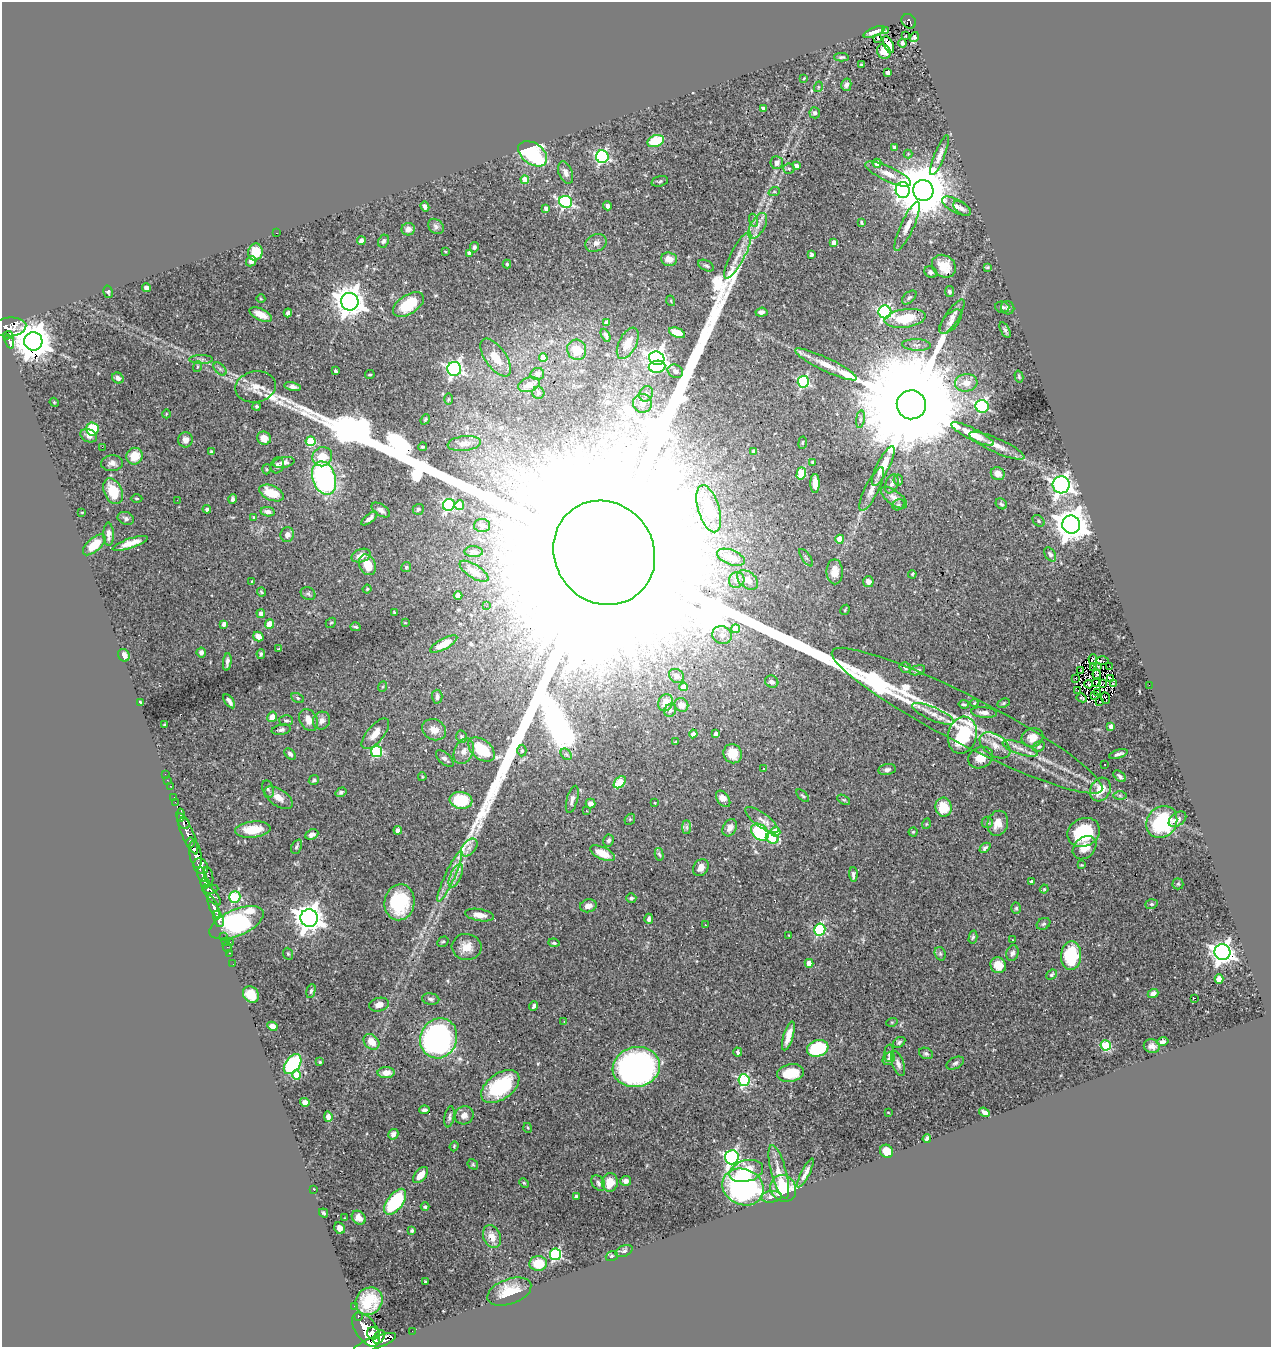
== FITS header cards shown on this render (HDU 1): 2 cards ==
NAXIS1  =                 1269
NAXIS2  =                 1345

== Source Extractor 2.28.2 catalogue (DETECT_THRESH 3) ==
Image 1269 x 1345 px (HDU 1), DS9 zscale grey, 1 PNG px = 1 image px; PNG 1273 x 1349 px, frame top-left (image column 1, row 1345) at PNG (2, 2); each listed source drawn as its Kron ellipse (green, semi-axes under 4 px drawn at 4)
Background 0.533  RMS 0.023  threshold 0.0688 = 3 sigma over >= 5 px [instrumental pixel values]
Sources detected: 470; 1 with non-positive FLUX_AUTO (blend fragments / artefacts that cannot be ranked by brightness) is neither listed nor drawn; the other 469 listed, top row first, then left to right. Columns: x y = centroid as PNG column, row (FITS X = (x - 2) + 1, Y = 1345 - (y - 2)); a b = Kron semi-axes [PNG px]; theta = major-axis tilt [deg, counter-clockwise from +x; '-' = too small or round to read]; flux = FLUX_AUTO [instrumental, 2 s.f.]
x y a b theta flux
909 21 8 6 -45 73
886 31 3 2 - 1.2
874 32 11 4 22 7.6
906 36 3 2 - 3.7
914 37 5 4 - 2.8
878 38 3 2 - 1.4
902 43 4 4 - 3.7
888 44 9 4 -66 11
884 51 7 6 - 13
841 57 7 4 1 2.5
861 65 3 2 - 1.4
888 73 4 3 - 4.9
804 78 4 3 - 1.1
846 85 6 5 - 5
818 87 5 3 - 1.3
763 108 4 3 - 2.4
815 113 5 5 - 5.3
656 141 8 5 21 58
894 147 4 3 - 2.6
533 154 16 10 -35 180
908 154 4 4 - 1.6
940 155 21 5 69 10
602 157 6 6 - 320
777 163 6 6 - 8.6
877 163 4 4 - 14
796 166 4 3 - 6.6
789 169 5 5 - 2.5
566 173 12 6 -69 7.5
888 174 25 7 -25 17
525 180 4 4 - 31
660 181 8 5 17 2.8
903 190 8 7 - 360
923 190 10 10 - 10000
774 192 6 3 18 1.8
566 202 6 6 - 250
607 206 4 4 - 5.1
956 206 16 6 -28 9.8
425 207 5 3 - 5.3
546 208 4 4 - 5.9
962 209 10 5 -38 5.4
753 220 6 4 -72 3.3
861 223 3 3 - 1.8
436 226 8 6 -44 4.7
758 226 14 7 60 13
907 226 27 6 65 14
408 229 6 6 - 9.4
277 233 3 2 - 19
361 241 4 4 - 7.7
383 241 7 5 63 3.1
596 243 11 8 25 8.8
834 243 4 4 - 13
474 247 5 4 - 3.5
445 251 3 2 - 1.5
255 252 8 7 - 29
469 253 4 4 - 6
738 255 26 7 62 18
812 255 4 3 - 3.4
669 259 8 6 -5 13
251 261 5 4 - 8.1
507 264 4 4 - 1.8
706 266 8 5 -26 3.4
944 266 13 10 -38 26
987 267 3 2 - 1.5
931 272 7 5 -34 3.9
146 288 4 4 - 7.7
108 292 6 4 -76 2.9
949 292 5 4 - 3.6
909 297 8 5 44 3.1
261 299 4 3 - 1.2
671 301 5 3 - 1.3
350 302 9 8 - 2300
408 304 17 9 32 65
1002 307 7 5 -14 3.9
1008 308 7 6 - 3.6
761 312 6 4 5 6.1
885 312 6 6 - 290
288 313 4 4 - 3.8
261 315 12 5 -25 18
952 317 20 6 56 10
905 318 20 9 8 50
950 322 15 7 47 9.5
607 323 4 4 - 9.1
10 327 17 9 6 720
1005 330 9 4 -62 3.4
677 333 8 5 -23 24
8 335 5 3 - 150
606 335 7 3 -63 3
9 341 7 4 -69 150
33 341 9 9 - 4400
628 343 17 8 63 21
916 345 14 6 -3 7.6
577 350 10 9 - 21
496 357 22 10 -55 29
543 357 4 4 - 20
657 358 8 7 - 750
201 359 12 4 0 4.6
826 364 34 6 -26 23
197 367 5 3 - 1.5
657 367 8 6 9 79
220 369 8 4 -45 3.7
454 369 7 7 - 470
336 371 4 3 - 2.1
675 371 8 6 -24 6.3
537 374 7 6 - 5.6
370 375 5 2 - 1.7
1019 377 6 4 -75 2.3
118 378 6 5 - 5.9
803 382 6 5 - 200
966 383 11 8 7 19
529 385 11 7 17 13
293 386 8 4 -10 6.2
256 387 20 15 10 25
538 393 6 6 - 3.2
646 394 8 7 - 6
448 399 5 3 - 1.4
54 402 5 3 - 1.4
642 403 9 9 - 13
911 405 14 14 - 90000
982 406 6 6 - 240
256 407 4 4 - 2.9
166 414 4 3 - 1.1
425 419 5 4 - 1.9
860 419 9 4 82 4.3
92 429 6 6 - 54
972 434 23 6 -26 28
89 436 9 6 -24 7.3
264 438 7 6 - 16
185 440 7 7 - 9.2
310 441 5 5 - 78
803 443 6 3 81 1.5
464 444 16 7 6 10
997 446 30 7 -24 20
102 447 2 2 - 30
422 447 4 3 - 1.9
753 451 4 4 - 1.9
211 452 4 3 - 2.9
134 456 8 8 - 28
322 457 10 9 - 29
284 462 10 5 10 7.7
813 462 4 4 - 3.8
112 463 11 7 3 8.1
277 465 8 6 73 5.6
883 466 22 6 63 25
266 469 5 3 - 1.7
801 473 6 4 75 70
998 474 7 6 - 13
324 478 17 11 -73 280
898 480 5 5 - 2.5
815 483 9 4 90 15
892 484 10 6 68 5.5
1061 485 8 8 - 720
872 489 24 7 64 14
113 491 13 9 -65 43
271 493 13 7 -24 39
894 497 15 7 -37 9.5
137 498 6 3 -1 1.7
233 499 5 4 - 3.7
177 500 2 2 - 1.1
1001 504 6 5 - 2.7
449 505 6 6 - 230
459 505 5 4 - 21
898 505 6 5 - 2.5
207 509 4 3 - 2.8
418 509 5 5 - 3.2
709 509 24 10 -73 65
381 510 10 6 -33 7.4
82 512 3 2 - 1.2
268 512 7 4 -10 7.2
254 517 4 4 - 1.4
126 518 8 6 -24 5.1
369 518 10 4 38 5.5
1038 521 7 5 -44 2.9
1071 525 9 9 - 3100
482 526 8 6 -1 4.5
109 534 11 5 -89 7.7
287 535 7 7 - 8
840 539 4 4 - 30
130 543 18 5 19 17
94 545 14 6 41 32
474 552 9 5 0 5.2
604 553 54 49 -54 770000
1050 554 7 5 -56 4.2
361 556 10 6 19 13
731 557 15 7 -21 27
806 558 10 2 -55 2.1
367 565 11 8 -62 29
406 567 5 5 - 2.4
474 571 16 6 -33 9.3
835 572 12 8 -89 20
912 574 4 3 - 1.6
737 580 8 7 - 7.5
747 580 12 8 -39 11
252 581 3 3 - 1
868 582 5 5 - 7
367 589 4 4 - 2
261 592 5 3 - 1.9
308 594 8 6 -27 3.5
458 595 4 3 - 3.2
486 606 2 2 - 3
845 610 5 4 - 2.1
394 613 3 3 - 2.2
261 614 4 4 - 7.8
331 623 5 4 - 2.1
405 623 4 2 - 1
224 624 4 4 - 7.8
269 624 5 4 - 33
355 627 5 3 - 2.4
735 629 4 4 - 40
722 635 10 9 - 9.5
258 636 5 4 - 12
444 644 15 5 29 21
278 649 3 2 - 1.1
201 652 5 5 - 6.1
261 654 5 3 - 2.8
124 655 6 5 - 12
1093 659 5 2 - 2.7
1102 661 6 2 -1 0.88
227 662 9 3 82 4.6
1109 666 3 2 - 2.8
1093 667 4 2 - 1.3
1098 667 3 2 - 1.4
905 668 6 5 - 3.4
917 670 8 4 18 3.7
1081 671 3 2 - 0.95
1097 674 5 4 - 2.9
676 676 8 6 -38 5.6
1075 678 2 2 - 1.5
1111 678 4 3 - 2.1
772 682 7 6 - 6.6
1096 683 4 2 - 0.66
1113 683 3 2 - 1
1089 684 4 3 - 1.4
1102 684 3 2 - 0.92
1149 685 2 2 - 10
382 687 5 3 - 1.5
684 687 4 4 - 17
1078 691 2 2 - 2.1
1098 692 3 2 - 2.1
1094 695 4 3 - 0.87
437 697 7 5 -88 5.2
298 698 6 4 -29 2.5
1082 698 5 2 - 2.1
1106 698 6 2 -66 0.0037
229 701 8 3 -55 5.4
141 702 4 3 - 4.1
1100 702 2 2 - 1.5
666 703 9 7 69 14
974 703 4 3 - 1.4
1004 703 6 4 27 2
964 704 5 3 - 2.2
681 705 7 6 - 9.3
670 710 7 6 - 3.2
984 712 13 5 -5 7.9
933 714 22 6 -23 14
272 717 5 4 - 17
286 720 7 5 -2 3.1
309 720 11 8 -62 15
322 721 9 8 - 8.6
967 721 152 24 -27 150
164 725 3 2 - 1.3
1111 726 4 4 - 5
281 730 9 5 10 4.1
434 730 12 10 -25 14
375 734 19 8 50 19
693 734 4 4 - 5
716 734 4 3 - 3
962 735 19 14 75 110
461 737 6 5 - 2.6
1032 738 11 9 16 17
675 742 2 2 - 0.86
995 745 17 10 -35 16
1039 746 6 4 31 3.3
1020 748 18 6 -19 12
482 749 15 9 -39 62
522 750 6 4 87 2.5
377 751 5 5 - 130
464 751 13 9 63 12
290 754 6 4 -48 4
566 754 6 4 -44 3
733 754 10 9 - 25
1118 754 9 3 17 4.8
981 758 13 10 25 20
445 759 11 5 -43 5.5
1105 765 3 2 - 5.6
764 769 2 2 - 1.2
887 769 9 5 9 5.2
165 774 2 2 - 5
1120 776 7 4 -42 4
422 777 4 3 - 1.8
167 780 2 2 - 2.4
314 780 5 4 - 2.7
620 782 7 5 47 58
170 786 3 2 - 2.7
268 789 9 5 -71 4
1100 790 12 10 63 29
341 792 6 4 32 3
803 796 8 3 -44 2.2
1120 796 6 4 -1 2.7
174 797 2 2 - 5.4
279 798 16 8 -34 15
572 799 14 5 75 6.8
723 799 9 5 -53 12
461 800 11 8 -7 80
844 800 7 4 -30 2.2
175 802 2 2 - 4.8
655 803 3 2 - 1.3
591 804 5 5 - 10
943 807 9 8 - 42
587 811 3 3 - 2
181 815 6 3 88 100
630 819 6 4 48 2.1
1177 819 10 6 38 6.7
762 820 20 7 -36 12
987 822 5 5 - 3.6
1162 822 17 14 52 110
184 823 6 5 - 180
998 823 13 10 74 16
926 824 5 3 - 1.3
687 827 7 4 -90 3.3
730 828 9 6 61 9.5
253 830 18 8 5 32
398 830 4 4 - 9
760 832 10 7 -41 170
776 832 5 4 - 45
913 832 4 4 - 2
1084 832 17 14 29 85
188 834 22 6 -67 630
312 835 7 5 24 6.2
772 838 6 5 - 54
609 840 6 5 - 4.5
190 842 5 3 - 250
296 847 7 5 65 3.4
469 848 10 6 50 7.6
985 848 6 4 42 3.5
1085 848 13 10 43 19
602 853 13 6 -25 29
195 854 14 6 -80 1300
659 854 6 4 -76 2.6
1081 865 4 3 - 1.3
201 866 8 7 - 630
701 868 9 7 56 10
202 875 7 3 -74 220
853 875 7 4 -88 4.9
208 876 9 4 -74 140
450 876 28 5 65 16
456 876 13 5 67 8.6
1032 882 4 4 - 5.7
205 883 5 4 - 240
1178 884 5 5 - 2.2
210 889 8 3 7 250
1044 889 4 4 - 1.4
212 895 13 5 -51 270
235 897 6 5 - 140
631 898 5 4 - 3.2
399 902 18 15 79 96
1151 904 6 5 - 2.6
588 906 8 6 15 10
214 907 12 4 -67 730
1016 908 5 5 - 2.1
480 915 14 6 -9 12
309 918 9 9 - 1800
218 919 8 5 -73 770
649 919 5 4 - 4.2
236 923 29 13 23 370
1043 924 7 5 31 3.6
705 925 3 3 - 1.8
820 930 6 5 - 180
789 935 2 2 - 0.9
224 937 2 2 - 9.4
973 937 6 4 77 2.6
1012 940 3 2 - 1.3
225 941 3 2 - 12
230 942 2 2 - 33
443 942 6 4 31 2.3
554 943 5 3 - 2.3
227 947 5 2 - 13
467 947 15 13 -4 19
1222 952 8 8 - 1100
229 953 4 3 - 12
1012 953 8 6 75 5.8
288 954 6 5 - 2.1
940 954 7 5 -70 3.4
1071 956 14 10 85 91
809 963 4 4 - 17
233 964 2 2 - 5.3
998 965 8 7 - 20
1051 975 5 4 - 2.7
1219 979 4 4 - 23
311 991 7 4 75 2.7
1153 993 5 4 - 7.2
251 994 9 7 -50 27
1195 998 3 2 - 22
431 999 8 5 -10 3.8
379 1005 10 6 14 11
534 1006 5 3 - 3.4
564 1021 3 2 - 1.4
892 1022 6 3 18 1.6
272 1026 5 4 - 9.1
788 1036 15 5 73 19
439 1038 20 18 66 390
371 1042 9 7 -43 18
899 1042 7 5 30 3
1162 1042 6 4 12 4.3
1106 1045 5 5 - 90
1152 1046 8 7 - 6.6
818 1048 11 8 18 120
738 1052 4 3 - 3.1
889 1053 8 4 85 3.8
926 1053 7 5 -23 3.6
889 1059 7 5 53 4
320 1062 3 3 - 1.7
955 1063 9 5 24 3.8
293 1064 11 7 53 130
898 1064 13 6 -70 6.9
636 1067 24 20 13 580
386 1073 8 5 2 14
791 1073 14 8 11 44
296 1075 4 4 - 45
744 1080 6 5 - 210
500 1087 22 12 36 110
305 1102 5 4 - 8.7
424 1110 5 3 - 3.9
888 1112 3 2 - 0.87
984 1112 6 4 -35 5.8
464 1115 9 9 - 9.1
328 1117 5 4 - 7.3
449 1117 10 5 79 4.5
528 1128 5 3 - 1.4
393 1134 5 5 - 7.1
927 1139 4 3 - 4.1
454 1146 5 3 - 1.5
886 1151 7 6 - 27
732 1157 7 7 - 400
473 1164 6 4 -49 1.9
746 1171 17 10 15 39
779 1172 28 7 -75 20
805 1173 16 4 63 7.5
421 1175 9 5 50 21
626 1181 5 5 - 5.9
610 1182 9 8 - 24
524 1183 5 3 - 1.6
598 1183 8 6 -54 4.9
743 1187 21 18 -25 300
783 1188 14 12 -52 99
314 1190 3 2 - 1.8
576 1196 4 3 - 3.6
771 1197 10 5 6 6.2
395 1202 15 7 53 130
425 1207 4 3 - 2.7
324 1213 5 3 - 2.2
344 1218 3 2 - 0.91
359 1218 7 6 - 10
340 1228 6 5 - 6.5
412 1230 4 3 - 2.2
492 1237 12 8 -65 17
624 1251 9 5 24 3.6
555 1254 6 5 - 180
612 1256 6 4 21 2.7
538 1263 9 7 3 40
425 1282 3 3 - 2
509 1292 23 12 20 38
369 1301 14 13 - 50
354 1306 2 2 - 7.9
358 1316 3 3 - 55
366 1329 19 11 -56 2300
412 1331 2 2 - 2.7
373 1333 6 6 - 730
379 1337 7 5 54 650
375 1343 22 6 20 2100
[1 non-positive-flux detection neither listed nor drawn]